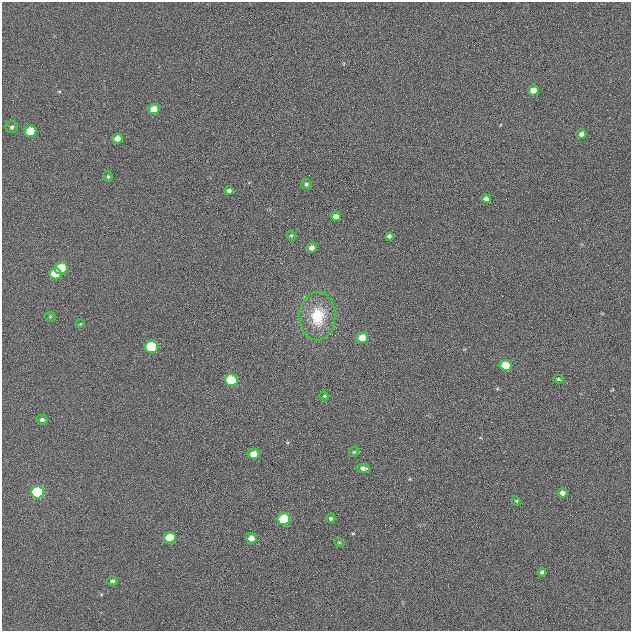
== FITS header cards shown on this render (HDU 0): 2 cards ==
NAXIS1  =                  629
NAXIS2  =                  629

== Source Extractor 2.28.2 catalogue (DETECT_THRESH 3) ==
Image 629 x 629 px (HDU 0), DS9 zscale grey, 1 PNG px = 1 image px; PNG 633 x 633 px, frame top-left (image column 1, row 629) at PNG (2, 2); each listed source drawn as its Kron ellipse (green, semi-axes under 4 px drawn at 4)
Background 0.00501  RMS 0.036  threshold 0.108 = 3 sigma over >= 5 px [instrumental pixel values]
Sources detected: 39; all 39 listed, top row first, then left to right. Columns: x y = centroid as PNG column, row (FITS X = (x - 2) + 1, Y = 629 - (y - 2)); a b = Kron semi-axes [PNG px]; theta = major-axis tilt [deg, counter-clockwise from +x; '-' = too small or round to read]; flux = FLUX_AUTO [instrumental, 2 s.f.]
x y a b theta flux
533 90 5 5 - 17
154 109 5 5 - 30
12 127 6 6 - 5.4
30 131 6 5 - 54
581 134 5 5 - 7.4
117 138 5 5 - 18
108 176 5 4 - 3.7
306 184 5 5 - 5.1
229 191 5 4 - 6.2
486 199 5 4 - 8.4
336 216 5 4 - 13
291 236 5 4 - 3
389 236 4 4 - 5.2
312 248 5 5 - 13
61 268 6 6 - 76
55 274 6 5 - 45
317 316 24 18 87 83
50 317 5 5 - 3
80 324 4 3 - 1.6
362 338 6 5 - 33
151 347 6 6 - 130
506 365 6 5 - 45
558 379 5 4 - 3.2
231 380 6 6 - 90
324 396 5 4 - 2.6
42 420 5 4 - 5.4
354 452 6 4 43 3.2
253 454 6 5 - 24
363 468 7 4 -3 9.3
37 492 6 6 - 170
562 493 5 4 - 9.5
516 501 5 4 - 2.6
331 518 5 4 - 4.2
284 519 6 6 - 120
170 538 6 5 - 52
251 538 5 5 - 17
339 542 5 3 - 1.9
542 572 4 4 - 4.5
112 581 5 4 - 4.8